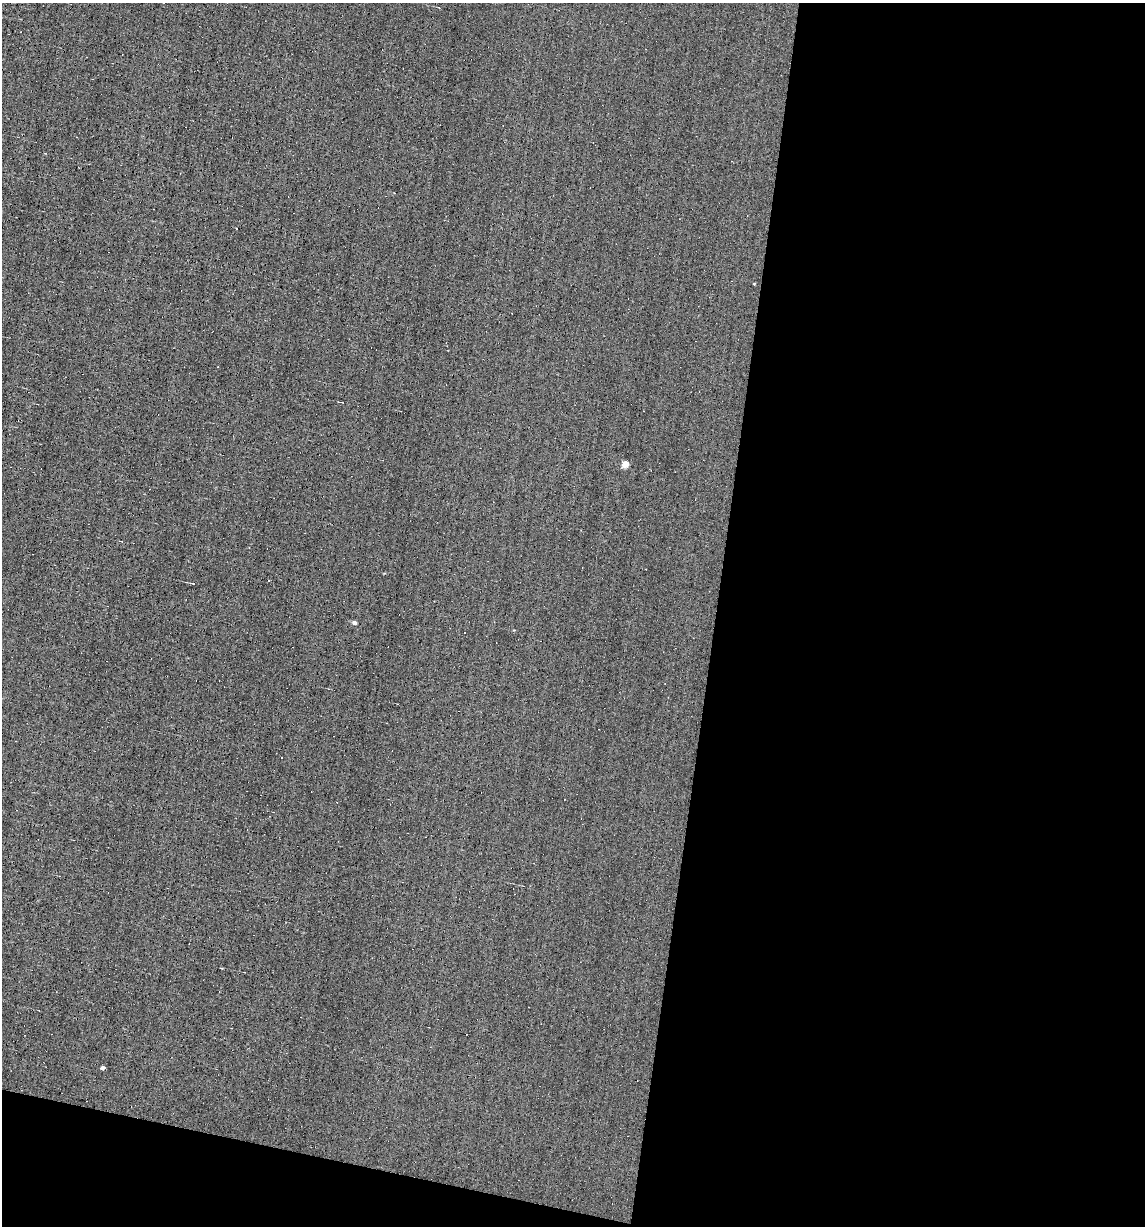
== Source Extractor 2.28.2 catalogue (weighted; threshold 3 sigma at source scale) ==
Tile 16 of 4 x 4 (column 4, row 4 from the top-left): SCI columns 3544-4686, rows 1-1224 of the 4919 x 4895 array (HDU 1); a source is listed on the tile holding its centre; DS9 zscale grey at full resolution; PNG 1147 x 1228 px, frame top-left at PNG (2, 3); no overlay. Shown black and unused: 41% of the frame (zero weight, under 5 of 9 exposures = <1% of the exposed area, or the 3 px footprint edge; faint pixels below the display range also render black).
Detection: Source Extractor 2.28.2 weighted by HDU 2 'WHT'; one run over the whole footprint, this tile lists its part. Background 0.0012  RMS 0.038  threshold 0.157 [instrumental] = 3 sigma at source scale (4.09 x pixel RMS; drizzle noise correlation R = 1.36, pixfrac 0.8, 0.05/0.05 arcsec/px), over >= 5 px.
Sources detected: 6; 3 cosmic-ray / hot-pixel residue — not listed; the other 3 listed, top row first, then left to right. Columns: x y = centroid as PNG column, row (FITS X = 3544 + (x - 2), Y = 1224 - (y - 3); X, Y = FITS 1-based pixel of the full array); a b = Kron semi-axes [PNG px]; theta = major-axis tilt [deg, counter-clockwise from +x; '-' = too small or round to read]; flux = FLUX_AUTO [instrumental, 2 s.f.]
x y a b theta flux
625 464 5 4 - 57
354 623 5 4 - 10
103 1068 4 3 - 9.3